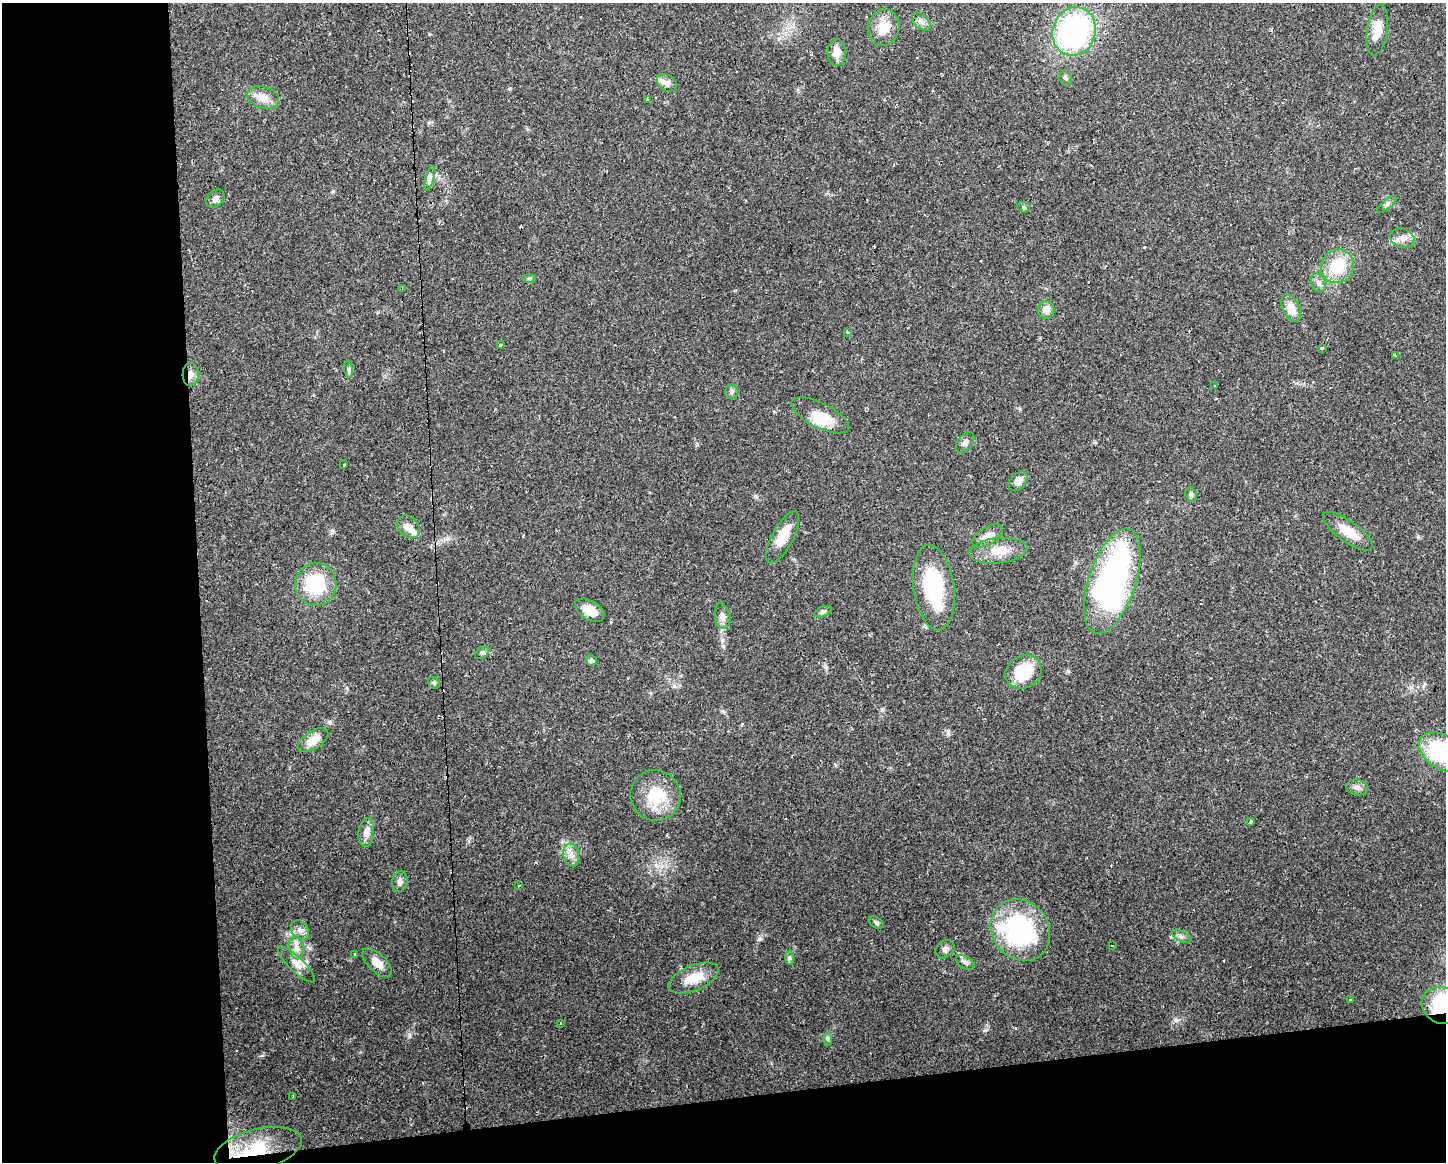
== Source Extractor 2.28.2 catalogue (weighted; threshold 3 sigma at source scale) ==
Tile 10 of 3 x 4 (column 1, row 4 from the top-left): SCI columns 53-1496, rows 1-1160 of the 4396 x 4641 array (HDU 1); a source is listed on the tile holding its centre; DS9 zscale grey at full resolution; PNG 1448 x 1164 px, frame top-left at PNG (2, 3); each listed source drawn as its Kron ellipse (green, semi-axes under 4 px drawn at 4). Shown black and unused: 19% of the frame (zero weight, under 2 of 3 exposures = <1% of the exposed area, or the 3 px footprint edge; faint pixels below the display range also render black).
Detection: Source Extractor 2.28.2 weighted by HDU 2 'WHT'; one run over the whole footprint, this tile lists its part. Background 0.0625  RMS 0.0054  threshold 0.0244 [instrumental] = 3 sigma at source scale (4.5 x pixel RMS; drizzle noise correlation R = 1.50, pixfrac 1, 0.0396/0.0396 arcsec/px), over >= 5 px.
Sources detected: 101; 1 inside a brighter object's white glare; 19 cosmic-ray / hot-pixel residue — neither listed nor drawn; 5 inside a brighter listed object's ellipse — not listed separately; the other 76 listed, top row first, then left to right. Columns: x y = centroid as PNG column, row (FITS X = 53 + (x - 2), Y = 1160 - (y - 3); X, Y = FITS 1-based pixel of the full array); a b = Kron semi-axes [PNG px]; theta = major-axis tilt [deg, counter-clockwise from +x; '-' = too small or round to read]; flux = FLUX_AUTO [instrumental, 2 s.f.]
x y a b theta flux
921 22 11 6 -44 2.5
884 27 18 15 76 10
1377 30 26 10 81 9.1
1074 31 24 21 71 110
837 52 13 9 -90 4.9
1066 78 7 6 - 1.3
667 83 11 7 -35 3
263 97 16 10 -18 6.1
647 99 3 3 - 11
430 178 13 4 74 1.8
215 199 10 7 48 2.4
1387 204 12 4 40 1.5
1024 207 6 5 - 0.98
1402 238 12 9 -22 3.6
1337 266 17 16 - 19
529 279 7 4 2 0.83
1319 283 10 7 -65 2.5
402 289 4 2 - 1.1
1291 308 14 8 -64 6.1
1046 310 9 8 - 4.6
847 332 3 3 - 0.45
500 345 3 3 - 2.9
1322 348 4 3 - 0.63
1396 355 3 3 - 5.9
349 369 8 4 -82 1.1
191 374 11 8 88 3.9
1214 385 3 3 - 3.6
731 392 7 7 - 1.3
820 415 32 12 -26 12
965 442 12 7 51 2.1
344 465 3 3 - 1.1
1018 481 11 7 48 4.9
1191 494 7 5 -75 1.3
409 527 12 10 -45 4.9
1348 531 29 10 -36 10
988 536 17 8 30 4.9
783 537 29 10 62 10
998 551 29 12 6 10
1112 581 55 23 71 180
316 584 21 20 - 30
934 588 43 20 -82 45
590 610 16 9 -31 7.5
823 612 9 5 23 1.2
722 616 13 7 -79 2.8
482 653 8 5 39 1.2
591 660 6 5 - 1.4
1023 672 19 16 30 23
434 683 6 5 - 0.91
313 740 17 9 33 7.2
1442 752 25 16 -34 59
1357 787 11 7 -12 2.3
655 795 25 25 - 21
1251 822 3 3 - 1.2
366 833 14 7 82 4.6
571 855 11 7 -82 3.3
400 881 10 7 78 2.3
518 886 3 2 - 0.77
876 922 8 5 -32 1.2
300 930 10 8 -53 2.9
1020 930 32 28 -52 71
1181 936 10 5 -27 1.7
1112 945 2 2 - 0.7
297 948 11 7 -80 3.5
945 949 10 8 42 2.1
355 954 3 3 - 0.58
790 958 7 4 -89 1.1
965 962 10 6 -34 1.8
377 963 18 9 -44 5.9
296 964 24 7 -44 4.9
694 978 26 12 23 11
1350 1000 3 3 - 1.9
1442 1006 21 18 -27 37
561 1023 3 2 - 0.63
827 1039 6 4 -90 0.96
293 1097 3 3 - 1.1
258 1149 45 20 14 28
Overlapping masked pixels (flux is a lower limit): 3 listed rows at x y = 191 374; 1442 1006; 258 1149
Isophote crosses this tile's border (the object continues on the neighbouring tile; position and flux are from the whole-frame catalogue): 2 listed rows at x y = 1442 752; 1442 1006
Unlisted compact peaks at least as high as the median listed source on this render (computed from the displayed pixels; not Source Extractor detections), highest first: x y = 760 939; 1176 1020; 409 1036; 674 686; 985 1030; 755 496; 378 312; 1418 536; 509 89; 882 710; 1095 442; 723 711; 948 734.